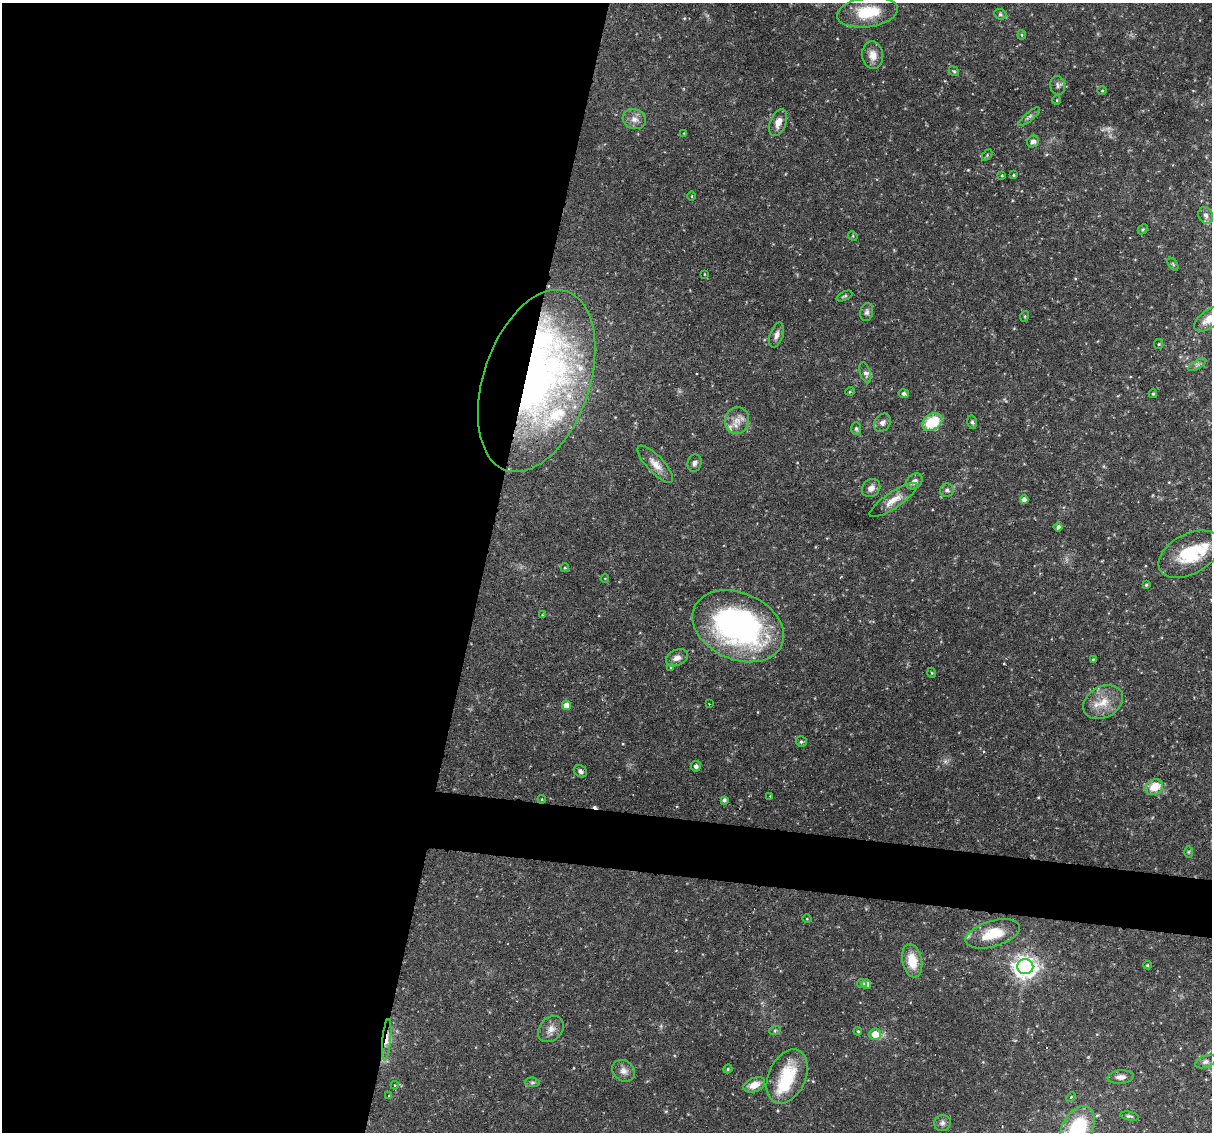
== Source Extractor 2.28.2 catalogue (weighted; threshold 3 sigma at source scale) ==
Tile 5 of 4 x 4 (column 1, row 2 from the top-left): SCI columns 1-1210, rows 2371-3500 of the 4839 x 4860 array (HDU 1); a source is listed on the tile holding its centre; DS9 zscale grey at full resolution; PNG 1214 x 1134 px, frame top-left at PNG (2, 3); each listed source drawn as its Kron ellipse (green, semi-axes under 4 px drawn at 4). Shown black and unused: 43% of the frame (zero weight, under 3 of 6 exposures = <1% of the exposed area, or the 3 px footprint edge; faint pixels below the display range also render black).
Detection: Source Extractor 2.28.2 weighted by HDU 2 'WHT'; one run over the whole footprint, this tile lists its part. Background 0.0523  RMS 0.0048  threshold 0.0198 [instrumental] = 3 sigma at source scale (4.09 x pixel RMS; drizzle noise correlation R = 1.36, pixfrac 0.8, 0.05/0.05 arcsec/px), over >= 5 px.
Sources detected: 106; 1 too faint to see at this stretch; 1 inside a brighter object's white glare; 2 cosmic-ray / hot-pixel residue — neither listed nor drawn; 9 inside a brighter listed object's ellipse — not listed separately; the other 93 listed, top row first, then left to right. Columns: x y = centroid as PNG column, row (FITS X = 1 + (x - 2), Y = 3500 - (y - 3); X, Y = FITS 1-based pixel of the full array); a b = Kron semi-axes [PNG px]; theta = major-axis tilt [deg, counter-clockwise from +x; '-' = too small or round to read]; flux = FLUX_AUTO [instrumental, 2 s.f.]
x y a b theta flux
867 12 30 15 8 17
1000 14 6 5 - 0.7
1022 35 4 4 - 0.55
873 55 14 10 -84 3.9
954 71 5 4 - 0.57
1058 85 9 7 -82 1.5
1102 91 5 3 - 0.41
1057 100 5 3 - 0.45
1029 117 13 4 41 1.3
634 119 12 10 -18 3.2
778 122 14 8 68 3.8
684 133 4 3 - 0.31
1033 141 6 5 - 1.9
987 155 6 4 47 0.53
1002 175 4 3 - 0.49
1014 175 4 3 - 0.5
692 196 5 3 - 0.4
1206 216 9 7 -62 1.6
1143 229 6 4 45 0.61
853 236 5 4 - 0.48
1173 264 7 3 -54 0.6
705 274 4 2 - 0.3
844 296 8 3 25 0.67
867 312 9 6 77 1.3
1025 316 5 3 - 0.43
1209 319 17 9 37 5.4
776 335 13 6 71 2.2
1159 344 5 4 - 0.52
1197 365 10 4 30 1.1
865 373 11 5 -72 1.3
537 381 94 53 71 170
850 391 5 3 - 0.37
904 394 5 4 - 1.2
1153 394 4 4 - 0.63
737 420 13 12 - 4.6
932 422 11 7 32 17
972 422 7 4 -78 0.83
882 423 10 7 55 2
856 428 6 5 - 0.9
695 463 9 7 74 1.5
655 464 24 8 -46 4.6
914 481 9 7 42 1.8
871 488 10 8 40 2.5
947 490 7 6 - 1.2
893 500 28 8 34 5.3
1024 500 4 4 - 2.4
1058 527 4 4 - 1.4
1189 554 33 20 28 20
565 568 4 4 - 0.5
605 578 4 3 - 0.31
1146 585 3 3 - 0.57
542 615 4 3 - 0.36
738 626 48 33 -24 120
677 658 11 8 25 2.5
1093 659 4 3 - 0.6
671 667 4 3 - 0.56
932 673 5 3 - 0.39
1103 702 21 15 29 8.7
710 704 2 2 - 0.28
566 705 4 4 - 4.2
801 742 5 5 - 0.74
696 766 5 5 - 1.7
580 771 7 5 -36 1.3
1154 787 9 7 30 7.3
770 796 3 3 - 0.29
542 799 4 4 - 0.41
724 800 4 3 - 1.1
1188 852 6 4 90 0.51
807 919 4 3 - 0.32
993 934 28 13 16 14
912 961 17 10 -79 9.8
1147 965 4 3 - 0.55
1025 967 8 7 - 350
862 983 5 4 - 1
866 984 5 4 - 2.4
551 1029 14 11 46 3.4
775 1030 6 3 19 0.6
858 1031 4 3 - 0.47
875 1034 6 6 - 6.6
387 1040 21 3 84 3.1
1206 1062 11 6 20 1.5
728 1069 4 4 - 0.46
624 1071 12 10 -34 2.8
787 1076 28 18 66 21
1121 1077 13 6 5 2.4
532 1082 7 4 -4 0.85
395 1085 4 4 - 0.47
754 1085 11 7 22 4.7
389 1096 3 3 - 0.26
1071 1097 6 3 45 0.47
1129 1116 9 4 -11 0.9
942 1123 8 8 - 1.5
1077 1129 24 15 64 30
Overlapping masked pixels (flux is a lower limit): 2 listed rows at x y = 537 381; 387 1040
Isophote crosses this tile's border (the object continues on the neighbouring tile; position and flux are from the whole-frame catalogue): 2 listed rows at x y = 1209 319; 1077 1129